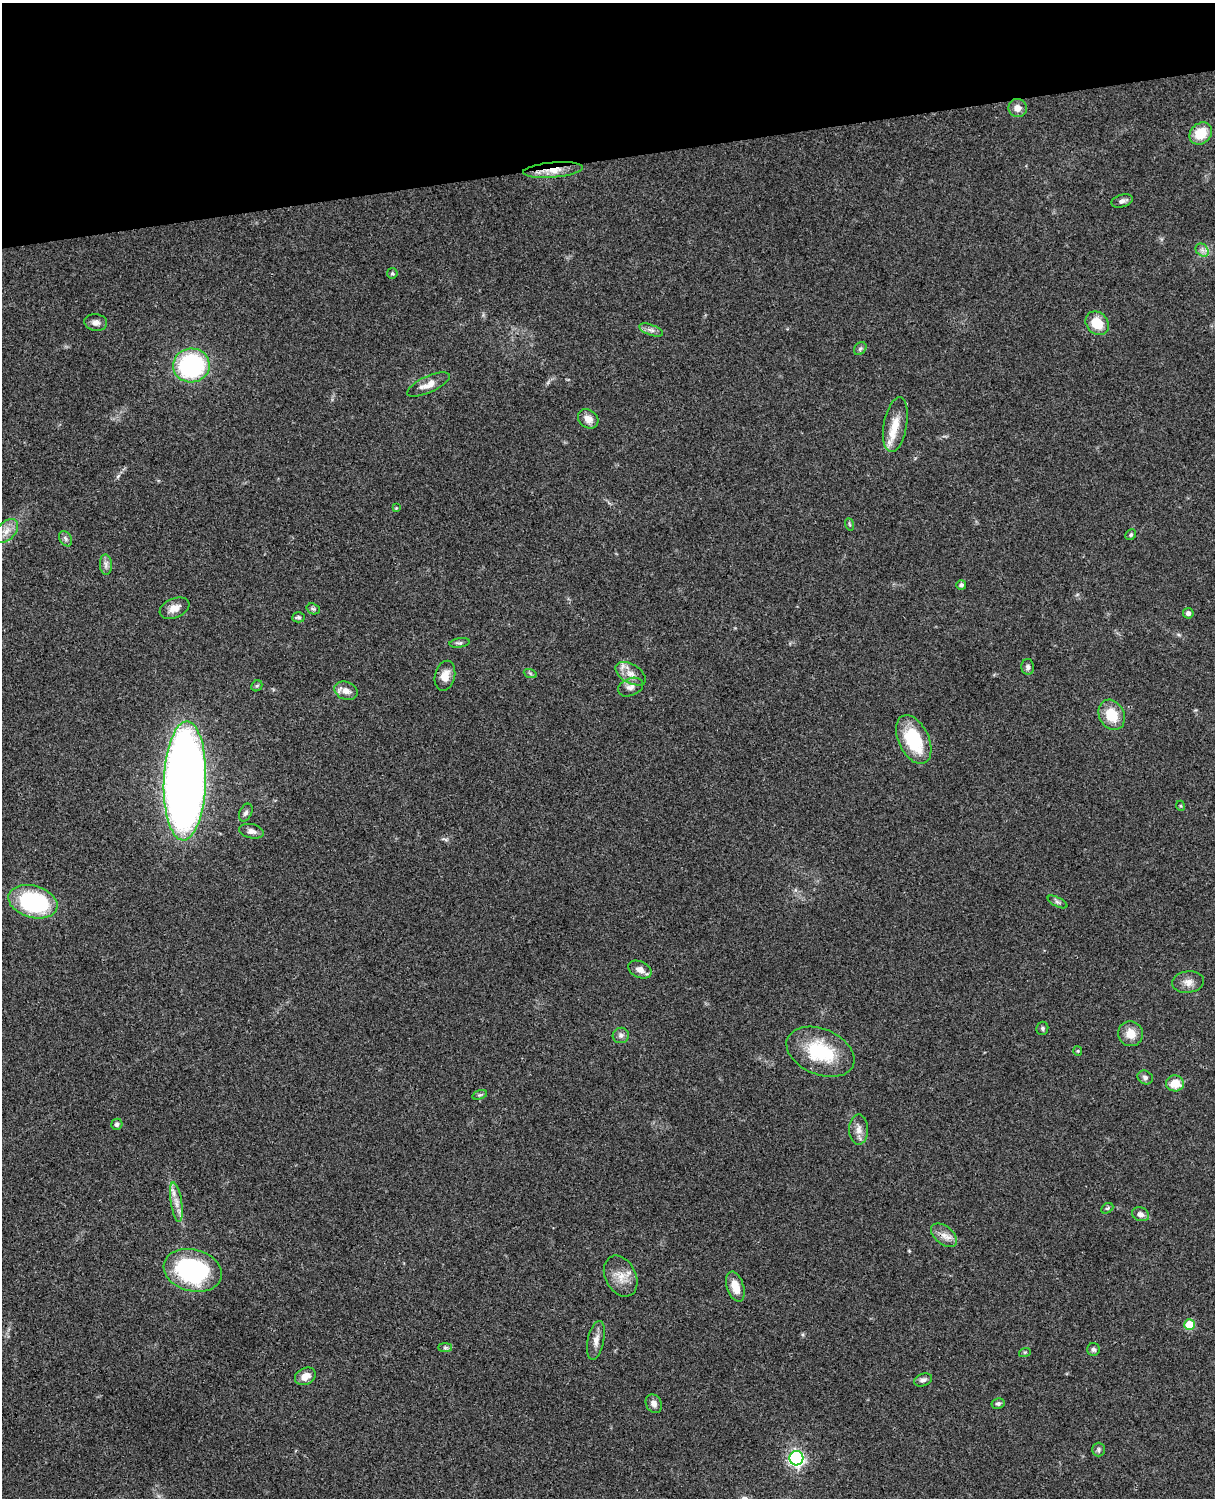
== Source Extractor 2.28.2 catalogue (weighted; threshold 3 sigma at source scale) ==
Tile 3 of 4 x 3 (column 3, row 1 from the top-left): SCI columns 2546-3758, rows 3269-4764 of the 5089 x 4927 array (HDU 1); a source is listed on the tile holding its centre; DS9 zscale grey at full resolution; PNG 1217 x 1500 px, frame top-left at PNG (2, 3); each listed source drawn as its Kron ellipse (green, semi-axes under 4 px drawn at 4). Shown black and unused: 10% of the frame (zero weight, under 3 of 4 exposures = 6% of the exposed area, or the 3 px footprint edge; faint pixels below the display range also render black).
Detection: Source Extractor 2.28.2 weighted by HDU 2 'WHT'; one run over the whole footprint, this tile lists its part. Background 0.0759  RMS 0.0057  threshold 0.0257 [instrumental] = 3 sigma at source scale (4.5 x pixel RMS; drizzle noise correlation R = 1.50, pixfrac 1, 0.05/0.05 arcsec/px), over >= 5 px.
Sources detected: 72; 1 inside a brighter listed object's ellipse — not listed separately; the other 71 listed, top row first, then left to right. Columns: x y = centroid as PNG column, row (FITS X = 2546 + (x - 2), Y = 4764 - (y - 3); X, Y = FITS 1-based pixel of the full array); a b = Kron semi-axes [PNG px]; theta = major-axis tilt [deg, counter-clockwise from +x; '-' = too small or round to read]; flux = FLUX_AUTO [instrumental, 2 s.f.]
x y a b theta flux
1018 108 9 9 - 3.8
1201 133 12 10 42 13
553 170 30 7 5 8.5
1122 201 11 6 16 2.2
1202 250 7 5 -45 2.1
392 273 5 5 - 0.84
96 322 11 8 -7 2.8
1097 323 13 10 -48 12
651 330 12 5 -20 2.3
860 349 7 5 54 1.1
191 365 18 17 - 73
428 385 23 8 25 5.8
588 419 11 9 -37 4.3
895 425 28 11 80 10
396 508 4 3 - 0.45
849 524 6 4 -71 0.75
6 531 14 8 47 5.1
1131 535 6 5 - 0.86
65 539 8 6 -57 1.5
106 565 10 6 -87 2.1
961 585 5 4 - 1.6
174 608 15 9 23 5.1
313 609 7 5 -20 1
1188 613 5 5 - 1.9
298 617 6 5 - 1.2
460 643 10 4 7 1.3
1028 667 8 6 -88 1.8
530 673 7 4 -19 0.9
631 674 17 9 -30 5.2
445 676 15 10 76 5.6
257 686 6 5 - 0.86
630 687 13 8 22 3.5
346 691 12 9 -19 4.4
1112 715 16 12 -62 14
914 739 26 15 -65 31
185 781 59 21 88 760
1181 806 5 3 - 0.59
246 813 9 6 63 1.8
251 831 12 7 -11 2.7
33 902 25 16 -16 63
1057 902 11 4 -27 1.4
640 970 12 8 -25 3.8
1188 982 16 10 8 4.5
1042 1028 7 6 - 1
1131 1034 13 12 - 8
621 1035 8 7 - 2
1078 1051 5 4 - 0.6
820 1052 35 23 -23 33
1145 1077 8 6 -26 1.7
1175 1083 9 8 - 9.5
480 1095 7 4 19 0.9
117 1124 5 5 - 1.9
859 1129 15 9 -90 4.1
176 1202 20 5 -81 4.8
1107 1208 6 4 29 0.84
1140 1214 9 6 -21 2.6
944 1235 15 9 -39 4.6
193 1270 29 21 -14 76
621 1276 21 15 -63 8.8
735 1287 15 8 -72 6.9
1189 1325 5 5 - 19
596 1340 20 8 78 4.3
445 1348 7 4 0 1
1094 1349 6 6 - 1.5
1025 1352 6 4 18 0.68
305 1376 11 8 27 5.4
923 1380 9 6 20 1.9
998 1403 6 5 - 1.5
654 1404 10 7 -62 2.9
1099 1450 7 6 - 1.3
796 1458 7 7 - 140
Overlapping masked pixels (flux is a lower limit): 1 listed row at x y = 553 170